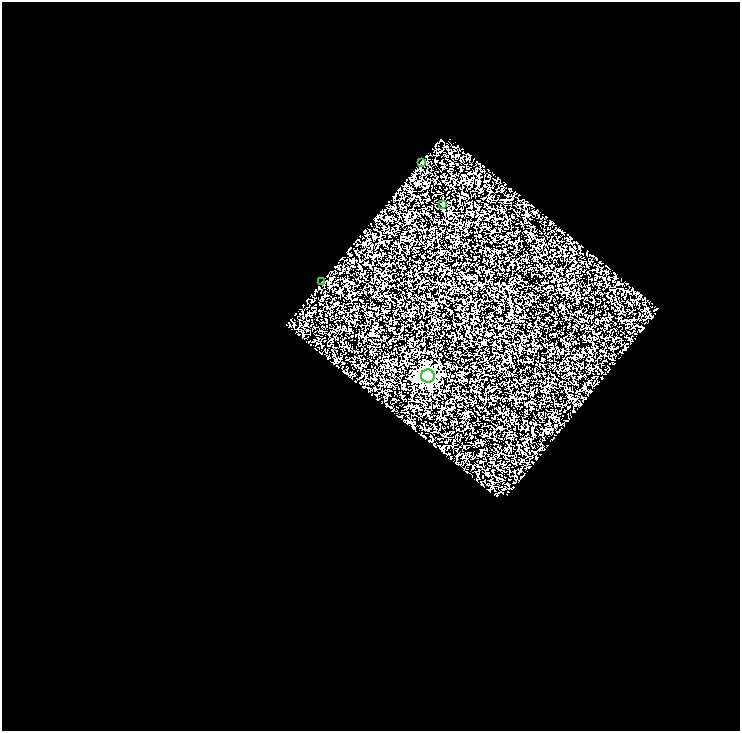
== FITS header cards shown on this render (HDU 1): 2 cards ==
NAXIS1  =                  738
NAXIS2  =                  729

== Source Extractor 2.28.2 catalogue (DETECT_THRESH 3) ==
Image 738 x 729 px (HDU 1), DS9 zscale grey, 1 PNG px = 1 image px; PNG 742 x 733 px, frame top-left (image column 1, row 729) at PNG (2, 2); each listed source drawn as its Kron ellipse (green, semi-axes under 4 px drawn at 4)
Background 0.131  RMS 0.3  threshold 0.908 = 3 sigma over >= 5 px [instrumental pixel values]
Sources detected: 4; all 4 listed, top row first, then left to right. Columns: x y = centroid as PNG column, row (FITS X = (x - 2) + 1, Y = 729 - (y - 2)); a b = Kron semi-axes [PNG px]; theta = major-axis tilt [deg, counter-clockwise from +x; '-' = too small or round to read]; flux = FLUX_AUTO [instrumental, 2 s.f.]
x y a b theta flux
421 162 4 3 - 32
443 204 3 2 - 22
321 282 2 2 - 12
428 376 7 6 - 4600